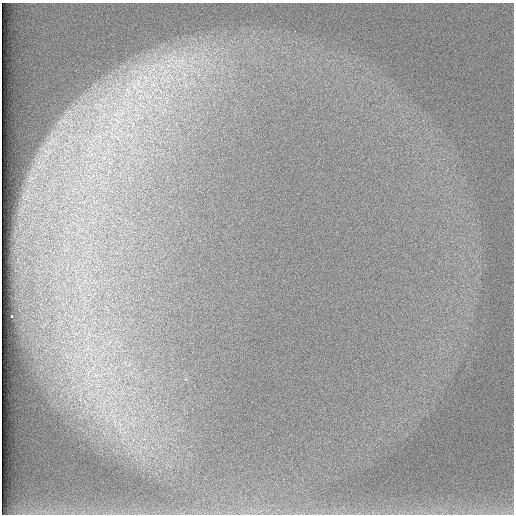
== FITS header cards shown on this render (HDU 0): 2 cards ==
NAXIS1  =                  512 /
NAXIS2  =                  512 /

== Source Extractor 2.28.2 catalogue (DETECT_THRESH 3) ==
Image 512 x 512 px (HDU 0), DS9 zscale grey, 1 PNG px = 1 image px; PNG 516 x 516 px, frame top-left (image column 1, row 512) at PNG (2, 3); no overlay
Background 98.3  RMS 2.9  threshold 8.67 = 3 sigma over >= 5 px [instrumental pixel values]
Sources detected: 7; all 7 listed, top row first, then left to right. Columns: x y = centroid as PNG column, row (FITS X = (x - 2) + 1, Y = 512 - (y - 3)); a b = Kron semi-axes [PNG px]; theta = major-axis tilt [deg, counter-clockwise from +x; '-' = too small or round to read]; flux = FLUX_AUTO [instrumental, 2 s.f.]
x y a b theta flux
180 61 27 24 22 12000
162 67 17 13 -47 5100
165 72 19 10 36 4400
145 77 14 8 -20 2600
138 82 12 6 75 1500
152 84 12 9 59 2100
12 316 3 2 - 1600